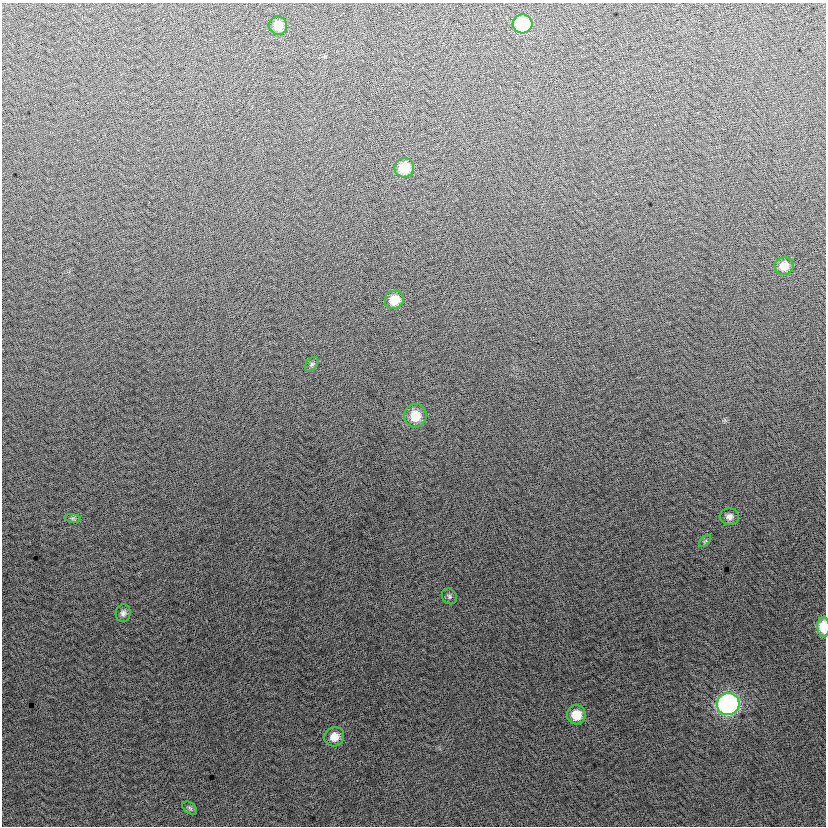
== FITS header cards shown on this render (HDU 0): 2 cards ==
NAXIS1  =                  824
NAXIS2  =                  824

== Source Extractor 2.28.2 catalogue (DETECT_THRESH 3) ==
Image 824 x 824 px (HDU 0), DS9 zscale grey, 1 PNG px = 1 image px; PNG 828 x 828 px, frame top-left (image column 1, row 824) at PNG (2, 3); each listed source drawn as its Kron ellipse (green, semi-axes under 4 px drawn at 4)
Background 0.544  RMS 13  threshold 39.8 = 3 sigma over >= 5 px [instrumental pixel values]
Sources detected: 17; all 17 listed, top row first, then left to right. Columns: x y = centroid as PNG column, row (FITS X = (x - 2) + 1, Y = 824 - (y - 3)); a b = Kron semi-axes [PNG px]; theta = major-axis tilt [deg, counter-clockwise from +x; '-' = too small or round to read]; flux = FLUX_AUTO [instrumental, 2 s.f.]
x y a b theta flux
522 24 10 9 - 56000
278 26 9 9 - 12000
404 168 10 9 - 24000
784 266 9 9 - 12000
394 300 10 9 - 18000
312 364 8 5 50 2000
415 416 12 11 - 18000
729 517 9 8 - 4600
73 518 8 4 -9 1900
705 541 7 4 44 1500
449 596 8 7 - 2400
123 613 9 7 80 3600
823 627 10 6 -88 22000
728 704 11 11 - 260000
576 715 9 9 - 18000
334 737 10 9 - 11000
190 808 8 5 -36 1900
At the frame edge (FLAGS 8, measured only in part): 1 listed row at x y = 823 627